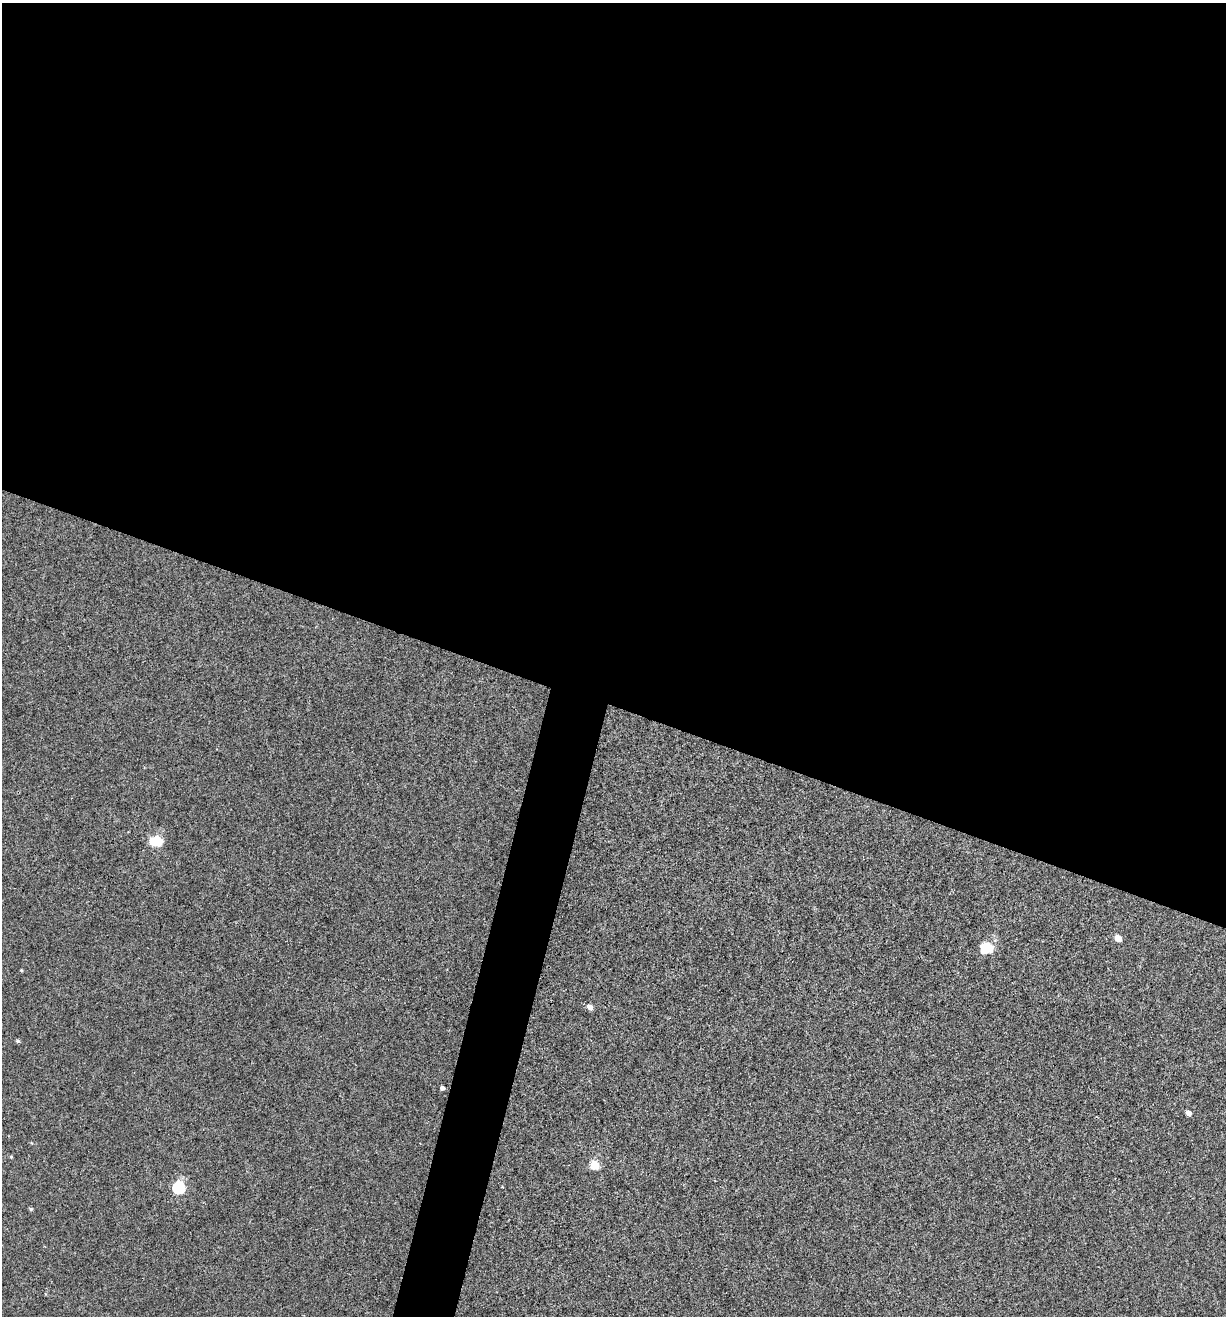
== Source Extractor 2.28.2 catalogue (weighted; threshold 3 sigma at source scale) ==
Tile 3 of 4 x 4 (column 3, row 1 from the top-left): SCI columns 2572-3795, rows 3946-5259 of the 5271 x 5259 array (HDU 1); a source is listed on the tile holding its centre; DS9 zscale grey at full resolution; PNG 1228 x 1318 px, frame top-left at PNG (2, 3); no overlay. Shown black and unused: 56% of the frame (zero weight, under 3 of 4 exposures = <1% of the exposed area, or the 3 px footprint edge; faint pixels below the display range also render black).
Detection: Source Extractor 2.28.2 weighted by HDU 2 'WHT'; one run over the whole footprint, this tile lists its part. Background 0.00115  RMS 0.0035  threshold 0.016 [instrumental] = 3 sigma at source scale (4.5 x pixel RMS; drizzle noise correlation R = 1.50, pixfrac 1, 0.05/0.05 arcsec/px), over >= 5 px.
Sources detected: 13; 1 inside a brighter object's white glare — not listed; the other 12 listed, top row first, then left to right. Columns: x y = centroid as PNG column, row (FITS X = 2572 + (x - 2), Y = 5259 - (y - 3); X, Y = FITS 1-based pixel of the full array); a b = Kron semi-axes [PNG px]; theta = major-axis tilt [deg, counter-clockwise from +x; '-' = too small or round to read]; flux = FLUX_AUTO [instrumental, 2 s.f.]
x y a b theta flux
158 841 6 5 - 17
1118 938 5 4 - 4.6
987 947 7 6 - 25
21 970 4 3 - 0.32
590 1007 5 4 - 2.5
18 1041 4 4 - 0.6
442 1088 4 4 - 1.3
1188 1113 4 4 - 2.3
11 1157 4 4 - 0.36
594 1165 6 5 - 13
179 1188 6 5 - 35
31 1209 5 4 - 0.52